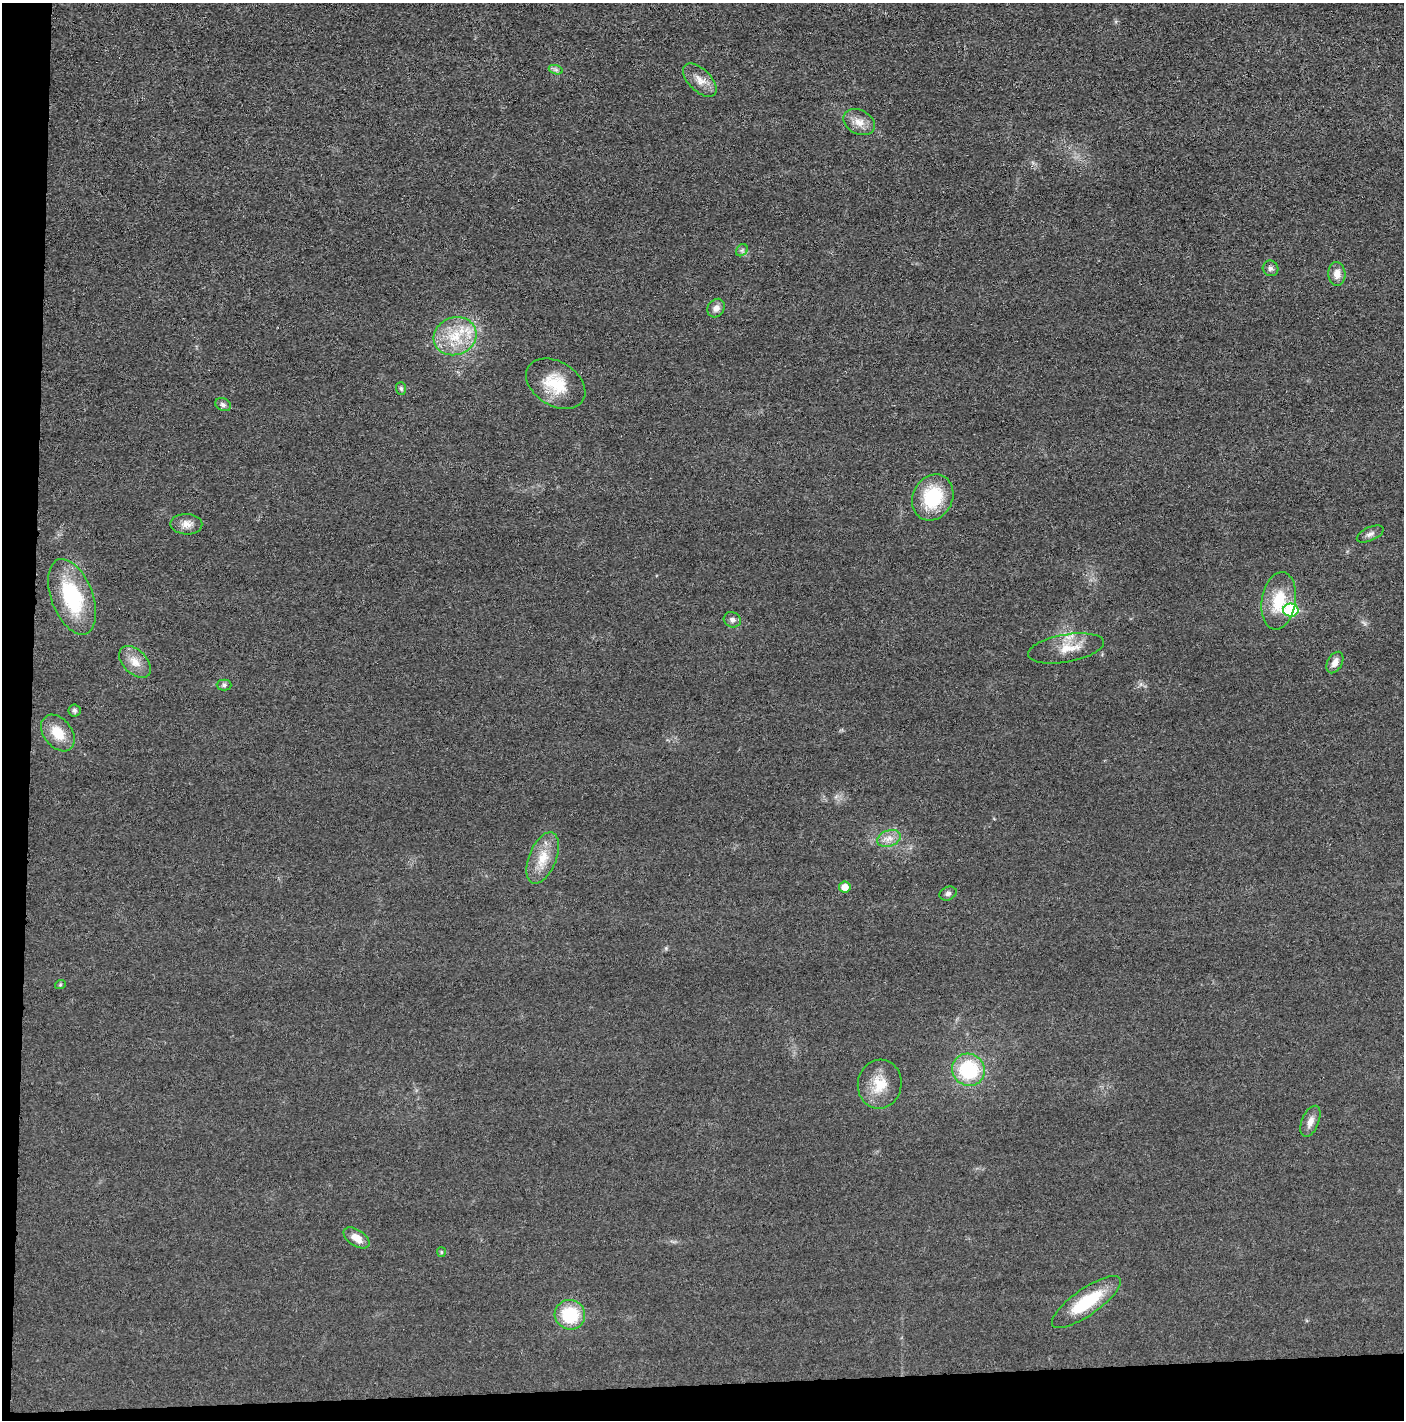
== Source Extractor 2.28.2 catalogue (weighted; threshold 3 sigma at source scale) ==
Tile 7 of 3 x 3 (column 1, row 3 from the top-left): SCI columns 14-1415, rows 9-1426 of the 4234 x 4262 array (HDU 1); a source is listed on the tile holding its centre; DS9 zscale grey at full resolution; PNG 1406 x 1422 px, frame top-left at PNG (2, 3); each listed source drawn as its Kron ellipse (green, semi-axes under 4 px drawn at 4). Shown black and unused: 5% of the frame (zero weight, under 3 of 5 exposures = <1% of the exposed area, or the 3 px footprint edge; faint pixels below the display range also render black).
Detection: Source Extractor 2.28.2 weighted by HDU 2 'WHT'; one run over the whole footprint, this tile lists its part. Background 0.0176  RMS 0.0046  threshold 0.0208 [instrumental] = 3 sigma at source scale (4.5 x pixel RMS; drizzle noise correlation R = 1.50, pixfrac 1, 0.05/0.05 arcsec/px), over >= 5 px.
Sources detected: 36; all 36 listed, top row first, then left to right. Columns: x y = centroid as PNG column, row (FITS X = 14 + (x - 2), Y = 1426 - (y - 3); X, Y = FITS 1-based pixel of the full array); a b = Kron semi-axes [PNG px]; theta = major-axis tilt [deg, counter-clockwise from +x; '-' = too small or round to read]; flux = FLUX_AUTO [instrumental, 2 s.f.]
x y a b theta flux
556 70 7 4 -19 1.1
700 80 21 11 -45 5.1
859 122 16 12 -27 5.2
742 250 7 5 45 1
1271 268 8 7 - 1.5
1337 274 12 8 -88 3.8
716 308 10 8 54 2.6
455 336 22 18 21 16
556 384 32 22 -32 17
401 389 6 5 - 0.92
223 405 8 6 -25 1.4
933 497 24 20 62 26
186 524 16 10 -1 3.8
1370 534 14 7 24 2
72 597 39 20 -69 37
1279 601 29 17 81 17
1291 610 8 6 -1 29
732 620 9 7 -25 1.8
1066 648 38 14 10 10
135 662 19 12 -45 5.9
1335 662 11 7 61 3.1
224 685 7 5 0 1.1
74 710 6 6 - 1.1
58 733 20 14 -52 10
889 838 12 8 19 3.4
543 858 27 13 68 9.7
845 887 5 5 - 5.5
948 893 9 6 24 1.4
60 985 5 3 - 0.46
968 1070 16 16 - 31
880 1084 24 22 80 12
1310 1121 16 8 68 3.4
356 1238 14 8 -33 4.9
441 1252 5 4 - 0.61
1086 1302 41 13 35 22
570 1315 15 14 - 22